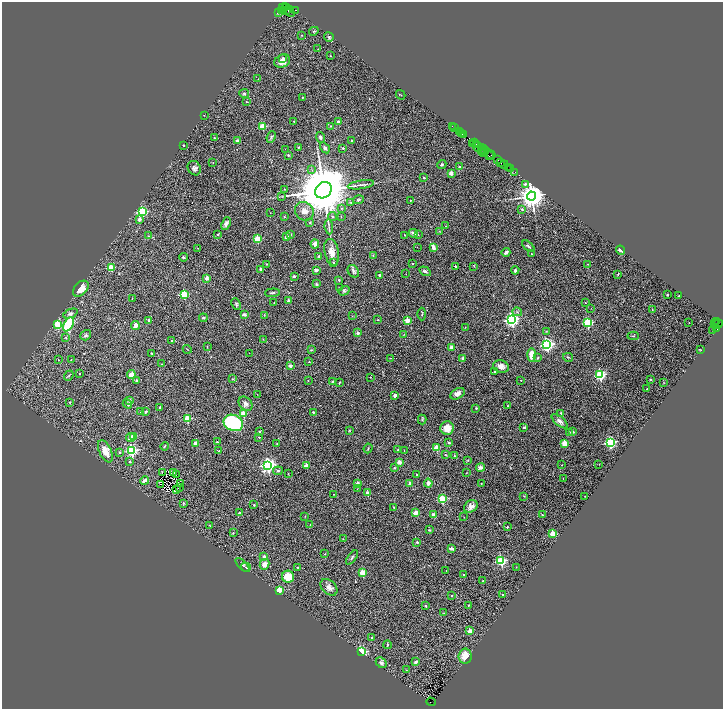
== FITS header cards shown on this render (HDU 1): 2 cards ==
NAXIS1  =                 1441
NAXIS2  =                 1414

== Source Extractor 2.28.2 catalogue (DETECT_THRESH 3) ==
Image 1441 x 1414 px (HDU 1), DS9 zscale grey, zoomed out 1/2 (1 PNG px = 2 x 2 image px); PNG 725 x 711 px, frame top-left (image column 1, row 1414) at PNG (2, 2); each listed source drawn as its Kron ellipse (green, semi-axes under 4 px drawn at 4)
Background 3.89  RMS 0.096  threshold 0.288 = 3 sigma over >= 5 px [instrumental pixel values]
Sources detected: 391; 60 cannot appear on this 1/2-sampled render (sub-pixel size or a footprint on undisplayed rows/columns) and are neither listed nor drawn; the other 331 listed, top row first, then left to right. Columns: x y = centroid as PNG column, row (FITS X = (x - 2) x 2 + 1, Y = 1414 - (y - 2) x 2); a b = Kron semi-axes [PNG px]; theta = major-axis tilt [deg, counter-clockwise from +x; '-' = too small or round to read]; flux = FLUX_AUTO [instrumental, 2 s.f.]
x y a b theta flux
283 8 3 2 - 420
286 8 4 1 - 1200
284 10 3 2 - 1300
286 10 2 1 - 400
289 10 8 2 -52 1200
296 10 2 1 - 700
282 11 3 2 - 1000
278 12 3 2 - 990
314 31 5 3 - 15
302 35 2 2 - 7.2
329 37 5 4 - 30
318 49 3 2 - 5.2
330 56 2 2 - 12
282 59 4 3 - 35
282 61 8 6 28 150
258 79 2 1 - 6.2
244 93 5 3 - 26
401 95 5 2 - 10
303 97 3 2 - 8.3
247 102 3 2 - 10
204 115 4 1 - 5.6
294 121 2 2 - 14
338 122 2 2 - 68
263 126 3 2 - 680
331 126 3 3 - 17
452 126 2 1 - 250
455 128 3 1 - 220
459 131 2 1 - 530
462 133 3 2 - 560
464 135 2 1 - 240
271 137 6 4 69 27
320 137 5 4 - 28
214 138 3 2 - 15
237 140 2 2 - 110
352 140 2 2 - 26
472 143 2 1 - 200
475 143 2 1 - 260
184 145 2 2 - 15
476 145 2 1 - 620
299 147 3 2 - 19
478 147 5 3 - 1200
325 148 6 4 -57 38
343 148 2 2 - 43
481 148 3 2 - 690
285 149 2 2 - 5.4
484 150 4 1 - 1500
481 151 3 1 - 440
485 152 3 1 - 930
483 153 5 1 - 720
490 154 6 2 -28 1400
288 155 2 2 - 27
489 156 3 2 - 270
497 160 4 2 - 970
500 162 3 1 - 570
213 163 2 1 - 4.6
442 164 4 3 - 23
504 164 4 2 - 1600
459 167 2 2 - 40
509 167 2 1 - 320
194 168 7 6 - 60
511 169 2 1 - 190
312 170 3 3 - 17
515 172 2 1 - 480
451 173 2 2 - 190
424 178 2 2 - 38
525 184 3 3 - 60
361 185 13 2 8 44
285 189 3 2 - 7.6
323 190 9 7 44 150000
282 196 3 2 - 14
531 196 4 4 - 28000
359 200 5 4 - 27
410 200 2 2 - 13
351 202 3 3 - 12
341 208 3 3 - 14
522 209 2 2 - 34
304 211 10 9 - 130
142 212 3 3 - 2100
270 213 2 1 - 6
341 216 3 2 - 8.1
284 217 2 2 - 29
332 217 4 3 - 30
139 219 2 2 - 160
310 223 4 3 - 17
226 224 6 4 69 67
446 226 2 1 - 7.3
329 227 7 2 -83 26
439 232 4 2 - 12
413 233 4 3 - 71
218 234 2 2 - 10
291 235 2 2 - 30
405 235 2 2 - 14
418 235 2 2 - 13
148 236 3 3 - 15
287 237 2 2 - 220
257 239 3 3 - 790
315 244 4 4 - 80
528 246 7 3 -40 30
417 247 2 1 - 17
433 247 4 2 - 140
198 248 2 2 - 5.7
621 250 5 3 - 70
332 252 13 7 -78 180
506 252 4 3 - 62
531 254 2 2 - 18
373 255 3 3 - 12
319 256 4 3 - 25
183 257 4 3 - 26
334 263 2 2 - 62
266 264 2 2 - 22
412 264 2 2 - 24
588 264 3 2 - 11
455 266 2 2 - 31
474 266 3 2 - 12
111 268 3 3 - 570
261 269 4 3 - 23
316 270 2 2 - 160
515 270 4 3 - 31
353 271 7 5 -55 42
425 271 6 3 -33 32
406 274 2 1 - 6.7
618 274 3 2 - 9.6
379 275 2 2 - 41
294 276 2 2 - 70
207 278 2 2 - 180
339 280 3 2 - 23
316 284 3 2 - 31
339 288 3 2 - 9.3
81 289 9 6 46 230
344 291 5 4 - 38
272 293 7 3 4 34
184 294 3 3 - 1100
667 295 2 2 - 18
679 296 2 1 - 8.2
132 298 2 2 - 7.9
288 300 3 3 - 25
274 303 2 1 - 8.9
585 303 2 1 - 9.3
236 304 6 4 -64 26
591 308 2 2 - 5
652 310 4 3 - 20
517 312 5 3 - 23
70 313 7 4 23 50
244 314 2 2 - 150
422 314 6 2 90 22
264 315 3 2 - 10
353 316 2 2 - 7
203 318 4 3 - 20
149 320 2 2 - 82
378 320 2 2 - 16
407 320 2 2 - 380
511 320 4 3 - 5600
717 322 3 3 - 1700
587 323 3 3 - 1900
689 323 2 1 - 4.8
58 324 3 3 - 1100
68 324 8 4 60 910
715 324 2 1 - 170
717 324 6 2 34 2200
135 325 4 3 - 110
465 327 3 2 - 6
717 328 4 3 - 1300
712 330 2 2 - 7
546 331 2 2 - 8.4
358 333 2 2 - 170
404 334 2 1 - 4.8
86 335 6 5 - 37
633 336 5 3 - 20
66 338 4 3 - 21
263 339 2 2 - 7.5
172 340 2 2 - 39
547 345 3 3 - 4900
207 347 2 2 - 14
452 347 2 2 - 210
187 349 4 2 - 9.6
311 350 4 2 - 14
700 350 3 2 - 9.5
151 353 3 2 - 12
249 353 2 1 - 7.8
531 355 7 4 88 230
568 357 5 3 - 18
390 358 3 1 - 6.9
463 358 2 2 - 130
538 358 4 3 - 18
58 360 2 2 - 13
71 360 2 1 - 16
309 362 2 2 - 30
162 364 2 1 - 8.6
290 366 2 2 - 190
501 366 8 6 -20 110
495 371 2 2 - 34
79 373 2 1 - 11
131 375 4 3 - 180
600 375 3 3 - 2900
69 376 5 2 - 19
371 377 2 1 - 8.6
233 379 3 2 - 10
137 380 4 4 - 25
308 380 2 2 - 17
521 380 2 2 - 17
650 380 2 2 - 41
332 381 2 2 - 38
339 383 4 2 - 13
663 383 2 2 - 6.8
647 389 2 2 - 28
257 394 2 1 - 6.9
457 394 8 5 29 77
395 395 3 3 - 59
129 400 3 3 - 35
70 402 2 2 - 33
127 404 5 3 - 46
245 404 8 6 -46 74
508 406 2 2 - 20
160 407 3 2 - 18
476 408 2 2 - 41
141 411 2 2 - 53
146 412 4 3 - 27
313 412 2 2 - 36
561 413 2 2 - 25
243 414 3 2 - 490
187 419 3 3 - 870
422 419 5 3 - 20
560 421 10 4 -40 80
233 423 10 8 -23 1400
447 428 7 7 - 230
524 428 2 2 - 88
349 431 3 3 - 14
260 432 3 2 - 17
569 432 3 2 - 15
573 432 2 2 - 69
134 436 2 2 - 490
259 437 2 2 - 23
131 438 5 3 - 110
217 442 2 2 - 37
610 442 4 3 - 3000
195 443 2 2 - 290
277 443 2 2 - 11
449 443 2 2 - 66
564 443 2 2 - 450
164 446 4 2 - 14
436 447 3 2 - 470
368 448 5 2 - 12
398 450 3 2 - 15
105 451 12 6 -64 210
132 451 3 3 - 2900
218 451 3 2 - 10
404 451 3 1 - 5.6
120 453 2 2 - 44
445 455 3 2 - 16
455 456 3 2 - 11
468 460 3 3 - 13
129 462 2 2 - 41
399 462 2 2 - 230
599 464 2 2 - 4.7
268 465 4 4 - 6300
562 465 2 2 - 6.9
306 466 2 2 - 370
480 467 4 4 - 77
394 468 2 2 - 45
278 471 5 3 - 21
174 472 2 1 - 4.8
162 473 2 1 - 14
288 473 3 2 - 6.2
466 473 3 2 - 7.8
176 474 2 1 - 7
417 475 2 1 - 13
563 478 2 2 - 5
144 481 4 2 - 89
357 483 2 2 - 150
428 483 4 4 - 63
481 483 2 2 - 6.5
181 484 3 1 - 7.2
410 484 2 2 - 240
160 485 2 1 - 4.4
179 488 3 1 - 7.1
357 489 2 1 - 5.6
177 490 2 1 - 9.6
367 493 2 2 - 220
334 494 2 2 - 16
524 496 3 2 - 11
585 496 2 1 - 7.3
442 499 3 3 - 1300
183 503 3 3 - 21
254 505 3 3 - 20
471 506 7 5 33 100
394 507 2 2 - 24
240 513 3 2 - 38
416 513 2 2 - 340
433 514 2 2 - 220
542 515 2 2 - 22
305 516 3 2 - 7.8
464 517 2 1 - 4.6
310 524 2 2 - 6.2
210 525 2 2 - 8
507 527 2 2 - 48
429 530 2 2 - 25
233 533 2 2 - 17
552 534 2 2 - 610
343 539 2 2 - 10
417 542 2 2 - 65
451 548 3 2 - 150
325 554 2 2 - 6.8
264 557 3 3 - 78
352 557 8 3 54 29
501 561 3 3 - 2300
264 564 5 4 - 110
242 565 9 3 -44 39
246 567 5 3 - 27
297 567 3 3 - 11
516 567 2 2 - 8.3
446 571 2 2 - 4.1
362 573 3 2 - 730
464 574 3 3 - 16
288 577 6 6 - 360
483 581 2 2 - 20
329 587 10 6 -44 89
279 590 2 2 - 600
503 595 3 2 - 23
452 596 2 2 - 15
468 605 2 2 - 30
426 606 2 2 - 53
443 613 2 1 - 7.4
470 631 2 2 - 260
372 637 2 2 - 50
387 645 4 2 - 19
361 652 4 3 - 1000
465 656 7 6 - 220
416 662 3 3 - 59
381 663 6 4 -44 39
406 670 3 2 - 12
431 702 5 2 - 1300
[60 sub-pixel or undisplayed-footprint detections neither listed nor drawn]